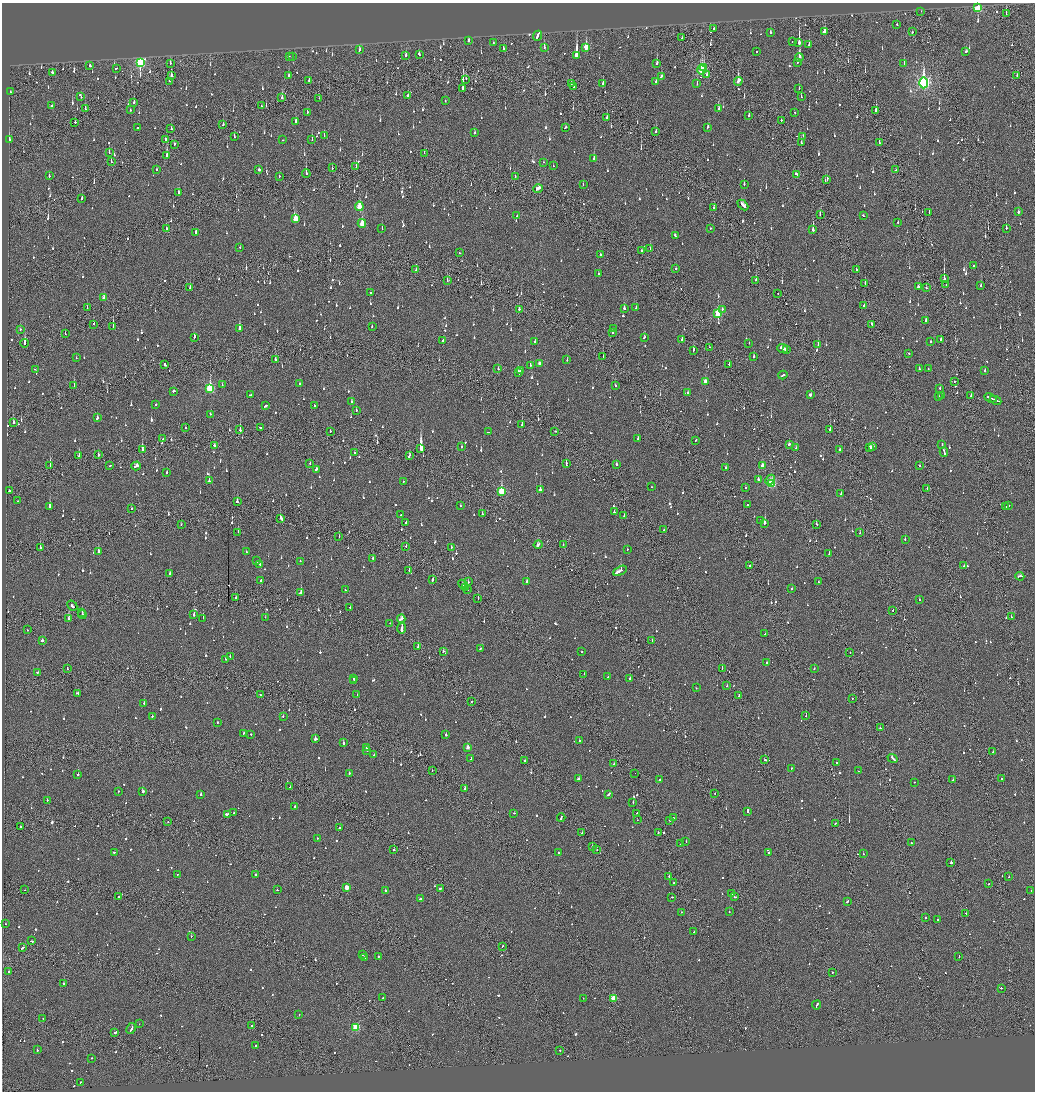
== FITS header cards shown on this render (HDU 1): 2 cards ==
NAXIS1  =                 2065
NAXIS2  =                 2179

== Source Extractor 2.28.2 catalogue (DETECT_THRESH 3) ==
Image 2065 x 2179 px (HDU 1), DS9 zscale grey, zoomed out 1/2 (1 PNG px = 2 x 2 image px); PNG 1037 x 1094 px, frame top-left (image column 1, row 2178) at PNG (2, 3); each listed source drawn as its Kron ellipse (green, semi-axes under 4 px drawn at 4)
Background -0.133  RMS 0.075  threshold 0.226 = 3 sigma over >= 5 px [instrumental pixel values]
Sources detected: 1469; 80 cannot appear on this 1/2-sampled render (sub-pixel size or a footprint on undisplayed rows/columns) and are neither listed nor drawn; of the other 1389, the 500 brightest by FLUX_AUTO listed and drawn (889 fainter detections omitted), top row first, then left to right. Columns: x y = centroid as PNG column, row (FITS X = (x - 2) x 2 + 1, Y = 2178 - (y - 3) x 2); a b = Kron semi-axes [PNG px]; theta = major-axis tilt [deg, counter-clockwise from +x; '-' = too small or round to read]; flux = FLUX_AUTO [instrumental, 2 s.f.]
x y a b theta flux
978 7 3 2 - 1100
921 11 2 1 - 78
1006 14 3 1 - 88
897 24 2 2 - 99
714 29 2 2 - 61
824 32 4 2 - 180
912 32 2 2 - 100
770 33 3 2 - 58
537 36 5 2 - 230
682 38 2 2 - 86
468 40 3 2 - 110
792 41 2 1 - 58
493 42 2 2 - 60
799 43 4 2 - 1300
809 44 2 1 - 58
544 47 4 2 - 99
586 47 4 3 - 350
503 49 3 2 - 66
359 50 4 2 - 92
966 51 3 2 - 55
756 52 2 2 - 79
419 54 3 2 - 94
406 55 3 2 - 120
576 55 4 3 - 2400
289 56 2 2 - 84
292 57 2 2 - 56
799 57 4 2 - 340
797 62 2 2 - 59
140 63 4 3 - 1700
170 63 3 1 - 65
657 63 3 2 - 150
904 63 2 1 - 54
90 66 2 2 - 80
704 67 4 2 - 90
116 68 2 2 - 230
702 70 4 3 - 1100
52 72 2 2 - 72
171 75 3 2 - 75
707 75 2 2 - 85
1017 75 2 1 - 99
289 76 4 2 - 100
661 76 3 2 - 96
466 79 4 1 - 130
309 80 2 2 - 100
169 81 2 2 - 59
738 81 4 2 - 410
656 82 2 2 - 77
923 83 5 4 - 3700
571 84 2 1 - 61
603 84 2 2 - 160
697 84 2 2 - 59
573 86 3 2 - 100
799 88 2 2 - 66
463 89 3 2 - 630
10 92 2 2 - 74
408 96 3 2 - 73
81 97 2 2 - 52
801 97 2 2 - 99
282 98 3 2 - 130
319 98 2 1 - 100
445 101 2 2 - 72
134 102 3 2 - 53
52 105 2 2 - 150
261 106 2 1 - 51
85 109 4 2 - 200
718 109 3 2 - 81
130 110 2 2 - 55
876 111 4 2 - 220
307 112 3 2 - 54
795 113 2 2 - 57
749 115 4 2 - 91
607 118 4 2 - 67
781 120 2 1 - 200
75 122 2 2 - 61
295 122 3 2 - 220
223 124 3 2 - 89
137 127 2 2 - 75
565 127 3 2 - 59
708 127 3 2 - 100
171 128 2 2 - 76
656 131 3 1 - 250
474 133 2 2 - 93
324 135 2 2 - 64
803 136 3 2 - 69
234 137 3 2 - 210
165 139 2 2 - 230
10 140 4 2 - 83
283 140 2 2 - 98
312 140 3 2 - 87
801 143 3 2 - 60
879 143 3 2 - 100
174 144 3 1 - 85
109 153 2 1 - 74
424 153 2 1 - 91
166 156 2 2 - 170
594 158 3 2 - 320
111 162 3 2 - 65
544 162 2 2 - 51
356 166 2 1 - 56
553 166 2 2 - 58
332 168 3 2 - 52
156 170 2 2 - 180
259 170 2 2 - 70
896 170 2 1 - 96
306 173 4 2 - 210
796 174 3 2 - 780
49 176 2 2 - 110
279 176 2 2 - 220
515 176 2 2 - 72
827 179 4 2 - 88
744 184 2 2 - 66
583 185 2 1 - 56
538 189 4 3 - 150
179 193 3 2 - 140
82 198 3 2 - 92
743 205 6 2 -44 330
359 206 5 3 - 440
714 208 3 2 - 61
929 212 2 2 - 90
1018 212 2 2 - 820
820 214 3 2 - 61
863 215 2 2 - 75
517 216 2 2 - 71
295 219 3 3 - 330
362 223 4 3 - 300
898 223 2 2 - 83
166 228 2 2 - 59
382 228 3 1 - 52
710 228 2 2 - 170
1006 228 2 2 - 190
813 230 3 2 - 350
196 232 3 2 - 150
675 236 3 2 - 79
240 248 2 1 - 51
650 249 2 1 - 74
641 251 2 2 - 54
459 253 2 2 - 69
601 255 2 2 - 120
973 266 2 2 - 220
676 269 2 2 - 62
416 270 3 2 - 70
856 270 2 1 - 79
599 273 2 2 - 63
944 279 3 1 - 480
756 280 2 2 - 120
447 281 2 2 - 56
865 283 2 2 - 63
946 285 2 2 - 110
981 286 2 2 - 54
919 287 4 2 - 120
190 288 2 2 - 75
926 288 2 2 - 180
370 293 2 2 - 51
778 293 2 1 - 88
104 298 3 2 - 190
864 305 2 2 - 140
87 308 2 1 - 69
624 308 3 2 - 71
636 308 2 2 - 70
519 309 2 2 - 80
722 309 2 2 - 52
718 313 4 3 - 760
925 321 2 2 - 200
94 324 2 1 - 140
872 324 3 2 - 93
372 326 2 2 - 71
113 327 2 1 - 99
20 329 2 2 - 54
239 329 4 2 - 310
614 329 2 2 - 52
65 333 2 1 - 55
612 333 2 2 - 83
194 337 4 2 - 180
644 337 3 2 - 81
941 339 2 2 - 77
443 340 2 2 - 130
682 340 2 2 - 88
535 342 3 2 - 69
930 342 2 2 - 80
25 343 4 2 - 460
749 343 2 2 - 57
818 344 3 2 - 85
709 347 2 1 - 64
782 349 5 2 - 200
786 349 3 2 - 84
693 350 3 2 - 100
909 353 2 2 - 73
603 357 2 1 - 53
754 357 2 2 - 97
76 358 2 2 - 120
275 360 3 2 - 240
567 360 2 2 - 110
539 363 3 2 - 88
729 364 2 2 - 250
165 365 3 2 - 190
530 365 3 2 - 68
35 369 2 1 - 53
498 369 2 2 - 67
919 369 2 2 - 61
928 369 2 2 - 130
520 371 2 2 - 54
985 371 2 2 - 330
518 372 4 2 - 150
783 375 4 2 - 220
954 381 2 2 - 140
705 382 3 2 - 150
300 384 2 2 - 56
222 385 2 1 - 120
74 386 2 2 - 380
615 386 2 2 - 73
940 388 2 2 - 74
210 389 4 3 - 1200
174 391 3 2 - 97
688 393 2 2 - 87
250 395 3 2 - 250
810 395 2 2 - 510
971 395 3 2 - 120
942 396 2 2 - 97
939 397 2 2 - 53
990 398 6 2 -24 1900
996 400 6 1 -24 1700
351 401 2 2 - 64
156 404 2 2 - 54
314 405 2 2 - 120
265 406 3 2 - 170
356 410 2 2 - 70
210 414 2 2 - 60
97 418 3 2 - 83
13 422 3 2 - 73
522 425 2 2 - 220
186 428 2 1 - 170
260 428 2 2 - 180
830 429 3 2 - 140
240 430 3 1 - 320
330 431 2 1 - 240
555 431 2 2 - 100
488 432 3 1 - 530
638 438 3 2 - 75
163 439 2 1 - 89
696 440 3 2 - 58
789 444 3 2 - 130
214 445 3 2 - 74
942 445 2 2 - 71
873 446 3 3 - 160
461 447 2 2 - 54
796 448 3 2 - 98
870 448 3 2 - 160
421 449 4 2 - 3700
840 449 2 2 - 69
142 450 2 2 - 450
944 452 5 2 - 170
354 453 2 2 - 78
79 455 3 2 - 190
98 455 2 2 - 84
409 456 3 2 - 78
310 463 2 2 - 72
566 464 3 2 - 140
617 464 3 2 - 210
50 465 3 2 - 190
920 465 2 2 - 73
110 466 2 2 - 73
136 466 5 2 - 150
762 466 3 2 - 140
726 468 2 2 - 120
316 469 3 2 - 100
167 472 2 2 - 91
758 479 2 2 - 140
770 480 5 3 - 55
209 481 2 2 - 220
403 481 2 2 - 95
771 484 3 3 - 910
652 487 2 2 - 61
745 488 2 2 - 77
927 489 3 1 - 97
540 490 3 2 - 270
9 491 2 2 - 160
501 491 4 3 - 870
841 494 2 2 - 82
18 501 2 2 - 59
237 502 2 2 - 240
747 505 2 2 - 520
1009 505 2 1 - 57
49 506 3 2 - 380
460 506 2 2 - 80
1006 507 2 2 - 99
131 509 2 2 - 56
614 512 2 2 - 67
482 514 2 2 - 74
401 515 2 2 - 79
624 516 2 2 - 180
280 518 3 2 - 260
760 521 3 2 - 180
406 522 2 2 - 120
765 523 3 2 - 360
181 524 2 2 - 64
816 524 3 2 - 92
664 530 3 2 - 71
238 532 2 1 - 85
860 533 2 2 - 73
339 536 2 1 - 110
905 539 2 2 - 53
538 545 4 2 - 250
563 545 2 1 - 74
406 546 2 1 - 60
40 547 2 2 - 130
451 547 2 2 - 73
627 549 2 2 - 110
98 551 2 2 - 240
246 552 2 2 - 110
829 554 2 2 - 57
373 558 2 2 - 56
256 561 2 2 - 56
300 561 2 2 - 51
260 564 3 2 - 77
750 565 2 1 - 85
964 566 2 2 - 81
409 570 2 2 - 51
620 571 7 2 28 460
170 573 2 2 - 270
1020 576 4 2 - 170
433 579 3 2 - 160
261 580 2 2 - 63
527 581 2 2 - 120
468 582 2 1 - 94
819 582 2 2 - 63
463 585 5 2 - 230
466 587 3 1 - 140
792 589 2 2 - 100
345 590 2 2 - 100
468 590 2 2 - 250
301 593 3 2 - 240
236 597 2 2 - 79
478 599 2 1 - 180
919 600 2 2 - 83
72 605 5 2 - 320
350 608 2 2 - 55
893 610 2 1 - 55
82 612 2 1 - 140
82 615 4 2 - 220
194 615 2 2 - 280
265 617 2 1 - 160
1011 617 2 1 - 110
203 618 2 1 - 100
69 619 3 2 - 280
401 619 4 2 - 160
390 623 2 1 - 52
402 628 5 2 - 1200
27 630 2 1 - 51
765 634 2 2 - 59
42 640 2 2 - 220
652 641 2 2 - 79
418 647 2 2 - 240
480 648 2 2 - 84
443 651 2 2 - 84
582 651 2 2 - 56
850 653 2 1 - 58
230 656 2 2 - 65
225 659 2 2 - 53
767 663 2 2 - 79
722 668 2 1 - 70
67 669 2 1 - 55
814 669 2 2 - 51
38 672 3 2 - 72
584 674 2 2 - 75
608 677 2 2 - 53
354 678 3 2 - 140
630 679 2 2 - 270
354 680 2 2 - 91
727 686 2 2 - 59
696 688 2 1 - 53
77 693 3 2 - 86
261 695 3 2 - 88
357 695 2 2 - 62
739 695 2 1 - 75
852 699 2 1 - 54
471 702 2 1 - 53
144 703 2 2 - 100
152 716 2 2 - 97
283 716 2 2 - 100
806 716 2 1 - 71
217 722 2 2 - 140
880 728 2 2 - 60
243 733 2 2 - 62
251 735 2 2 - 52
446 735 2 2 - 360
315 739 3 2 - 190
579 741 2 2 - 58
343 743 2 2 - 300
366 747 2 2 - 85
468 747 3 2 - 120
367 751 2 2 - 78
993 752 2 2 - 110
374 755 2 2 - 57
471 758 2 2 - 67
893 759 5 2 - 360
524 760 2 1 - 98
765 760 3 2 - 80
837 762 2 2 - 110
614 764 2 1 - 51
791 768 2 2 - 54
432 771 2 1 - 68
858 771 2 1 - 81
349 773 2 2 - 110
635 773 2 1 - 93
78 775 2 1 - 150
579 779 3 2 - 230
1001 779 2 2 - 94
660 780 2 2 - 150
953 780 2 2 - 75
914 782 2 2 - 140
290 787 2 2 - 110
465 788 2 2 - 200
118 791 2 2 - 62
142 791 2 2 - 310
715 793 2 1 - 56
201 794 2 2 - 93
609 794 3 2 - 160
47 800 2 1 - 130
633 802 2 2 - 60
295 806 2 2 - 130
747 811 2 2 - 67
234 813 2 2 - 66
514 813 2 2 - 55
637 813 2 2 - 130
227 814 4 2 - 130
561 818 4 2 - 180
673 818 2 2 - 68
637 820 2 1 - 56
670 820 3 2 - 52
168 822 2 2 - 81
835 823 2 2 - 52
20 827 2 1 - 110
339 828 2 2 - 190
582 833 2 1 - 120
658 833 2 2 - 51
317 838 2 2 - 53
686 841 2 1 - 66
911 843 2 2 - 62
680 844 2 2 - 74
592 846 2 2 - 370
394 850 2 2 - 180
597 850 2 2 - 56
114 852 2 2 - 110
769 852 2 2 - 81
558 853 2 2 - 60
863 854 2 2 - 77
951 863 2 2 - 450
177 874 2 2 - 63
255 875 2 2 - 69
669 876 2 1 - 130
1009 877 2 2 - 100
674 883 2 2 - 100
989 884 2 2 - 71
346 887 3 2 - 190
440 889 3 2 - 150
25 890 2 1 - 120
277 890 2 2 - 55
385 890 2 2 - 82
1031 891 2 1 - 54
732 893 2 2 - 75
119 896 2 2 - 59
672 897 2 2 - 66
735 897 2 2 - 250
420 899 3 2 - 130
847 901 2 2 - 300
729 911 2 2 - 71
682 912 2 2 - 83
966 913 2 2 - 65
925 917 2 2 - 62
938 919 2 2 - 100
5 924 2 2 - 150
694 932 2 2 - 90
191 936 2 2 - 86
31 941 3 2 - 88
502 946 2 1 - 66
22 948 3 2 - 170
363 954 2 2 - 100
378 956 2 2 - 64
959 956 2 1 - 78
364 957 2 2 - 180
9 972 2 2 - 280
832 972 2 2 - 120
64 983 2 2 - 96
1001 988 2 1 - 510
383 998 2 1 - 77
583 998 2 1 - 59
614 998 3 3 - 450
817 1005 4 2 - 100
299 1015 2 2 - 58
43 1018 2 1 - 55
139 1024 2 1 - 64
252 1026 3 2 - 69
356 1027 3 3 - 830
131 1029 6 2 61 250
115 1033 2 2 - 280
255 1046 2 2 - 67
37 1050 2 2 - 230
560 1050 2 1 - 100
92 1058 2 2 - 51
80 1082 2 1 - 58
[889 fainter detections neither listed nor drawn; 80 sub-pixel or undisplayed-footprint detections neither listed nor drawn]